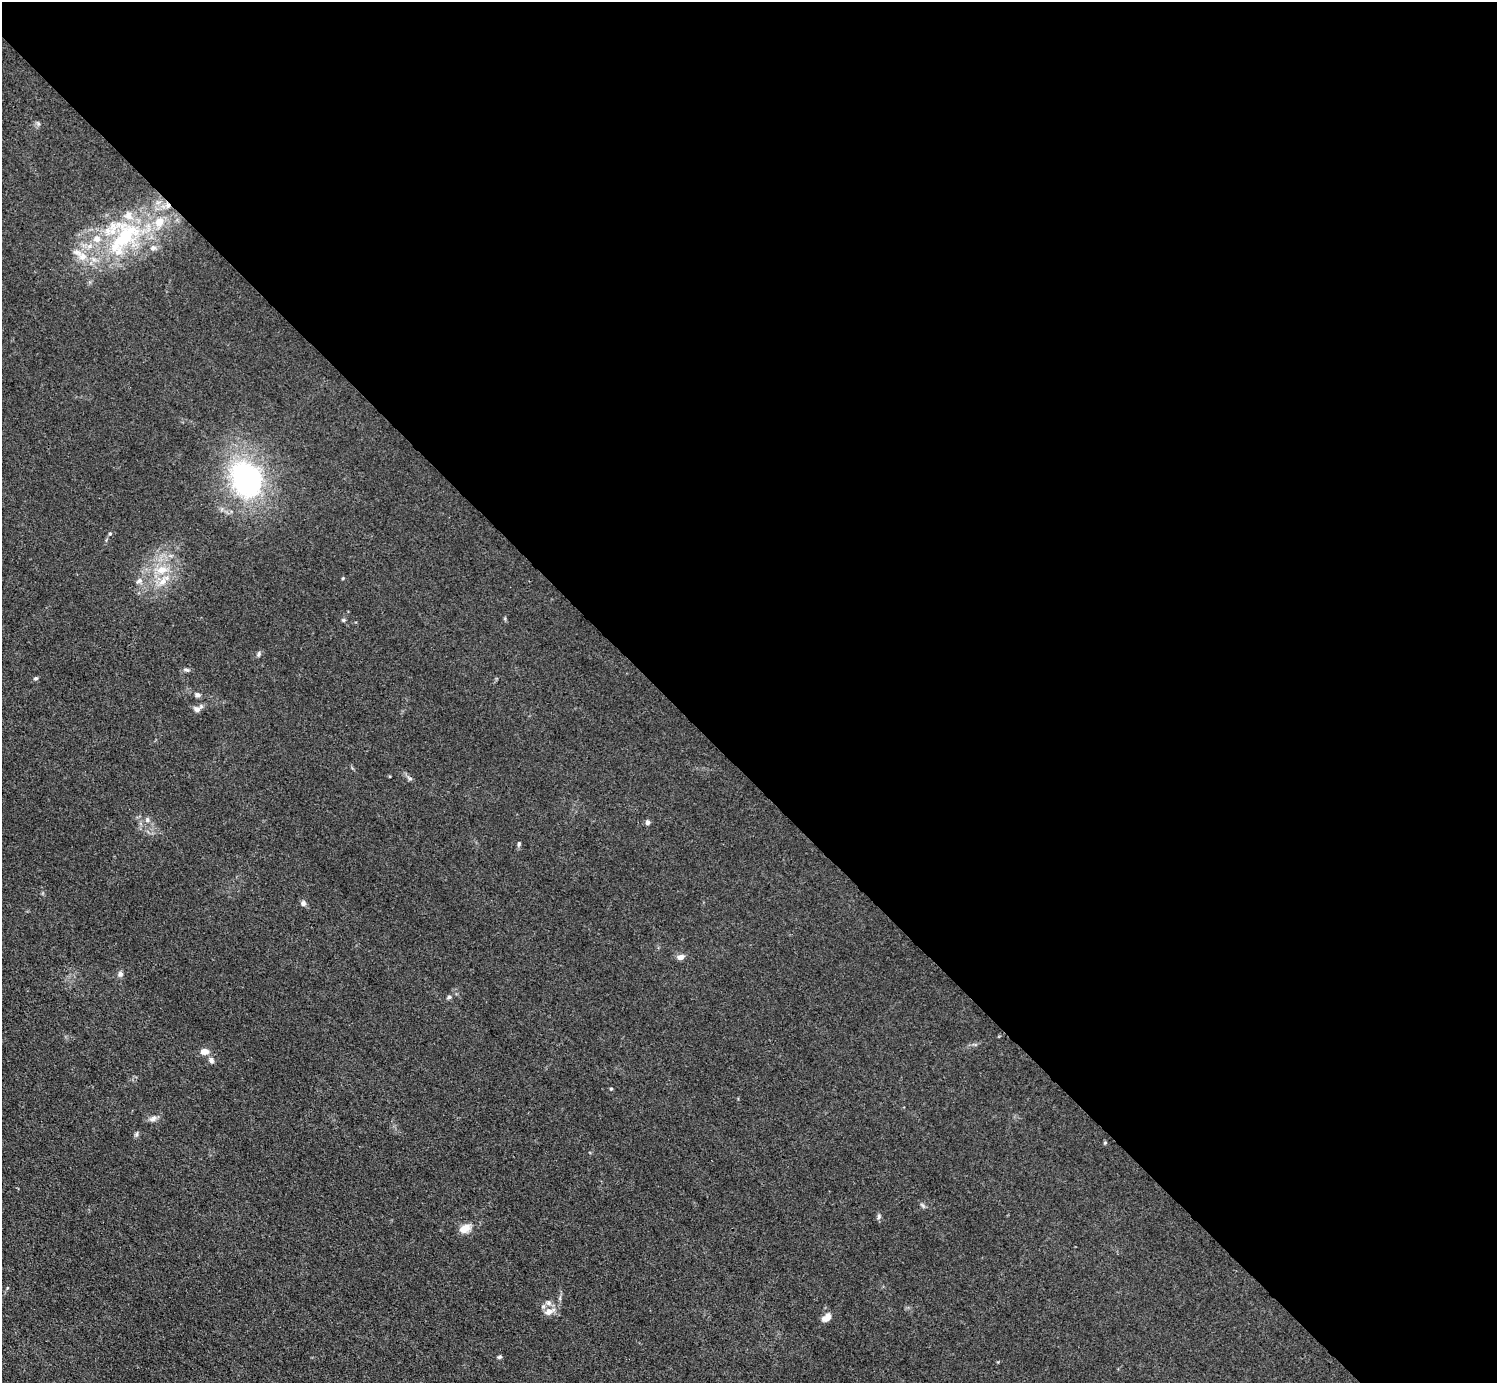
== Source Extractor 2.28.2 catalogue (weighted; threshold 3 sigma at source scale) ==
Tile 8 of 4 x 4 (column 4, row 2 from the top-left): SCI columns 4487-5981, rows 3065-4445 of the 5984 x 5984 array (HDU 1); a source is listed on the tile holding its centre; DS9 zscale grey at full resolution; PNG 1499 x 1385 px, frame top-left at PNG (2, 2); no overlay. Shown black and unused: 56% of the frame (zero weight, under 3 of 4 exposures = <1% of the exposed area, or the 3 px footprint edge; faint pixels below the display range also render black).
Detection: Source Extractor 2.28.2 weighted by HDU 2 'WHT'; one run over the whole footprint, this tile lists its part. Background 0.0445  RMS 0.0054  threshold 0.0244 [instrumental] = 3 sigma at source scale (4.5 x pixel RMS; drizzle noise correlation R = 1.50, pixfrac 1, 0.05/0.05 arcsec/px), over >= 5 px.
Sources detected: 42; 1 cosmic-ray / hot-pixel residue — not listed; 8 inside a brighter listed object's ellipse — not listed separately; the other 33 listed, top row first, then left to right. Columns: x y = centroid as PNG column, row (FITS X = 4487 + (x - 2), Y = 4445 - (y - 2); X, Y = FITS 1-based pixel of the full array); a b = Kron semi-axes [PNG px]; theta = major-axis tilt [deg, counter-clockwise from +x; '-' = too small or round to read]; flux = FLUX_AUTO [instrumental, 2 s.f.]
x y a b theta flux
124 238 65 23 44 61
153 248 10 7 20 2
77 252 15 7 -28 3.6
247 478 20 16 -60 130
110 534 5 4 - 0.72
162 570 18 11 11 9.7
343 578 4 3 - 0.5
139 581 10 7 28 2.1
162 582 16 9 58 6.1
343 620 5 4 - 0.73
259 654 8 4 81 0.96
187 670 8 4 -26 1
35 678 6 4 2 0.85
198 695 7 6 - 1.6
197 709 9 7 -29 2.2
410 778 8 5 -35 1.2
147 820 7 6 - 1.4
648 822 5 5 - 2.2
519 844 7 4 80 0.99
303 903 7 7 - 1.5
681 957 9 6 14 2.6
120 974 6 6 - 2.1
449 997 5 5 - 0.95
205 1051 8 6 -6 4.8
211 1060 9 6 -68 1.7
611 1089 4 4 - 0.64
153 1118 11 7 28 2.3
1105 1143 5 5 - 0.6
879 1216 7 5 90 1.2
465 1228 11 8 30 6.6
549 1311 16 9 24 4.2
827 1317 11 7 38 4.4
499 1357 6 4 1 0.86